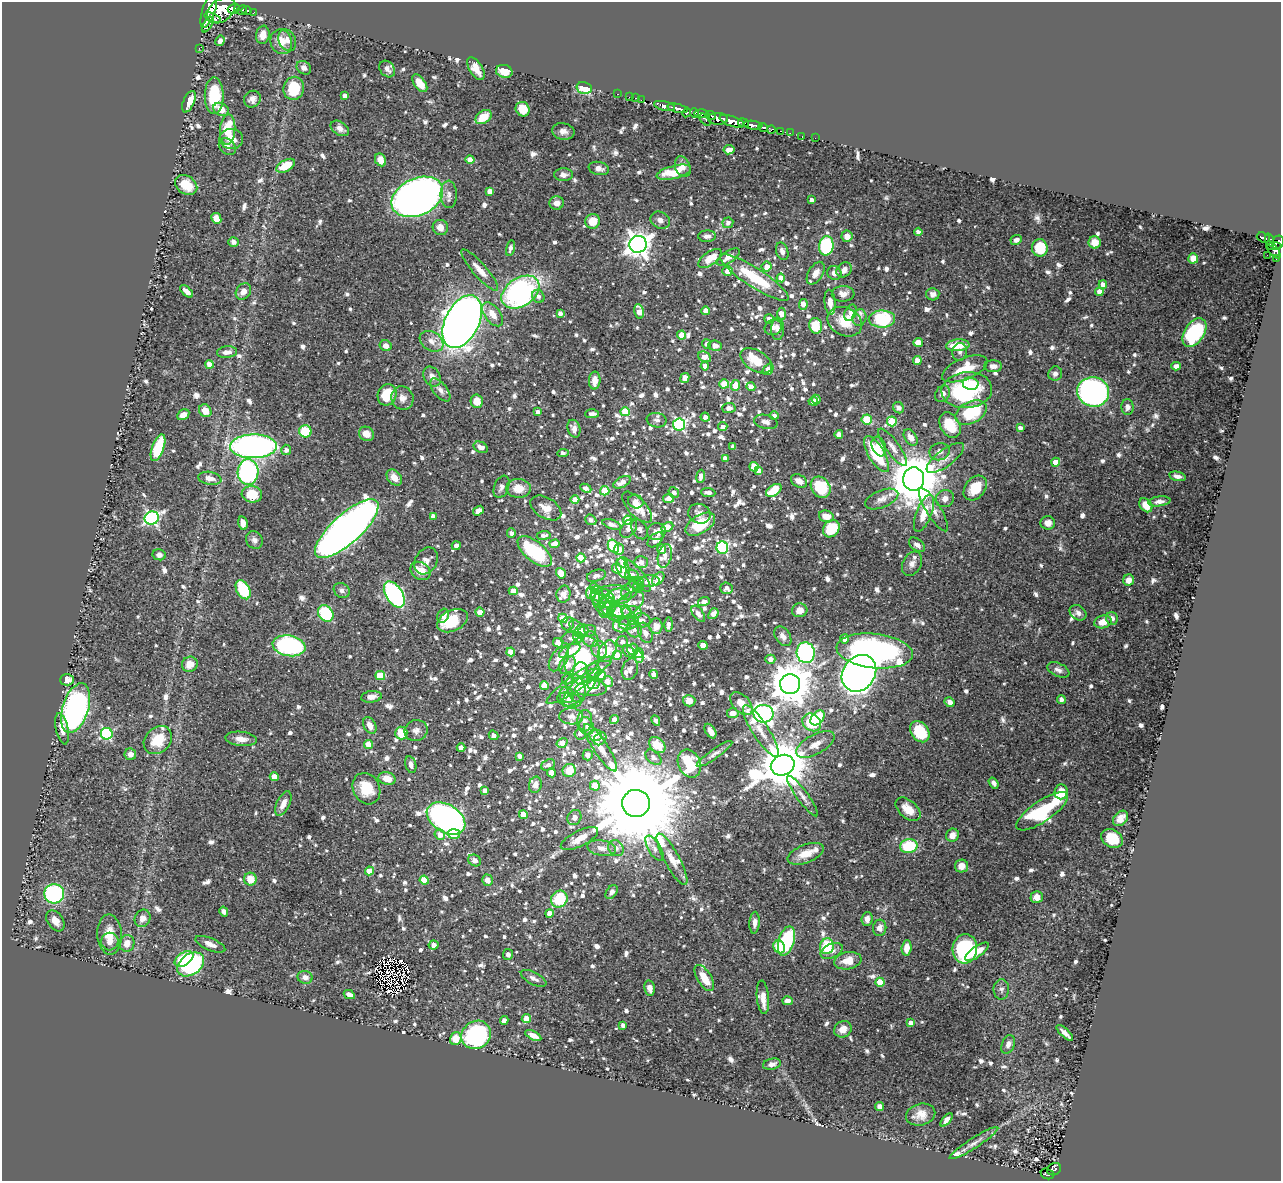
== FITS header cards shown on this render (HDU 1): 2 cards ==
NAXIS1  =                 1279
NAXIS2  =                 1179

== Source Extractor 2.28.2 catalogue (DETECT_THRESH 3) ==
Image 1279 x 1179 px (HDU 1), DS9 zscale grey, 1 PNG px = 1 image px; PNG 1283 x 1183 px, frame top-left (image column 1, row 1179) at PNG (2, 2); each listed source drawn as its Kron ellipse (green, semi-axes under 4 px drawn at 4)
Background 0.686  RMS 0.014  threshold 0.0423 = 3 sigma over >= 5 px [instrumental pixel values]
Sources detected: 1344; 1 with non-positive FLUX_AUTO (blend fragments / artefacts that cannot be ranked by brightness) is neither listed nor drawn; of the other 1343, the 500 brightest by FLUX_AUTO listed and drawn (843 fainter detections omitted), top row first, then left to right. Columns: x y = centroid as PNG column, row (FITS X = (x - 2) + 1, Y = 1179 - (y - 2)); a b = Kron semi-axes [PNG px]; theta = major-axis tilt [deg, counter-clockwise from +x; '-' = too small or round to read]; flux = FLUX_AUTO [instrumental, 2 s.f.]
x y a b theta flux
234 9 6 4 22 420
209 10 19 6 72 2100
221 10 16 11 37 2900
242 10 5 3 - 230
246 10 5 3 - 240
254 12 4 3 - 86
213 18 9 4 -22 760
208 25 9 4 58 360
263 35 9 6 81 8.1
287 40 11 8 -66 5.6
220 41 5 4 - 4.1
281 42 12 10 -76 15
199 48 2 2 - 6.3
304 68 7 6 - 4.3
387 69 9 7 -51 5.3
476 69 13 6 -58 11
504 71 8 6 -15 14
420 83 10 5 -54 13
294 88 11 10 - 36
584 88 8 5 -13 26
618 94 3 2 - 23
214 96 18 9 89 46
345 96 4 4 - 5.6
629 97 2 2 - 9.1
636 98 3 2 - 23
252 99 9 8 - 5
641 100 2 2 - 9.1
189 102 11 5 66 16
665 106 11 4 -12 1000
677 108 10 3 -14 1000
221 109 8 6 -26 11
523 109 7 6 - 18
687 112 5 3 - 160
694 113 5 3 - 150
701 114 7 4 0 510
711 116 5 3 - 220
483 117 9 6 34 18
718 119 10 6 1 680
705 120 7 3 -50 150
732 121 13 5 -19 1500
743 123 5 3 - 240
753 125 9 3 -7 640
763 127 5 3 - 200
340 128 10 6 -33 5.9
771 129 4 3 - 110
228 130 15 7 85 29
563 131 11 8 -11 6.2
780 131 3 2 - 28
790 133 2 2 - 7.2
802 136 3 2 - 9.4
815 138 2 2 - 5.5
231 139 12 10 -6 11
227 147 10 7 -43 6.4
729 150 5 4 - 4.3
380 160 7 5 -63 12
470 160 4 4 - 10
286 166 10 5 29 23
683 167 11 7 -69 5.3
599 168 10 6 -11 5.4
674 172 18 6 14 21
564 175 9 6 1 4.7
186 185 12 9 -34 18
490 191 4 4 - 7.3
449 194 14 8 -89 6.2
417 197 27 18 25 910
812 200 4 3 - 4.6
557 203 7 6 - 6.3
216 218 6 5 - 11
660 220 10 8 -31 5.4
593 221 7 7 - 20
728 223 5 5 - 3.9
440 227 8 7 - 8
918 232 4 4 - 4.4
707 236 9 5 2 4.9
847 236 5 5 - 9.5
1263 237 7 5 -19 150
1016 240 6 5 - 3.8
1270 240 7 3 -71 160
233 242 5 4 - 3.8
1095 242 6 6 - 13
1278 242 7 5 66 280
638 244 8 8 - 940
826 246 10 7 81 92
1274 246 7 3 4 170
510 248 8 4 76 4
1040 248 9 8 - 36
1273 250 10 4 -52 360
782 251 9 6 -72 4.2
1267 255 2 2 - 7.1
728 257 13 6 34 7.6
710 258 13 6 35 16
1193 258 5 5 - 8.5
1276 259 4 3 - 16
767 267 5 5 - 10
480 270 27 6 -49 11
844 270 8 6 47 6.2
728 271 5 4 - 9.1
816 273 12 7 59 7
834 273 7 7 - 6.8
754 278 40 9 -33 48
781 278 4 4 - 9.6
1103 284 4 4 - 7.2
186 291 8 4 -40 5.9
243 291 9 7 55 7.5
520 292 21 14 34 240
1099 292 4 4 - 13
843 294 11 8 3 6.2
933 294 6 6 - 5.2
538 296 7 6 - 4.1
830 302 12 5 -84 7.2
803 304 5 4 - 13
639 311 7 4 -80 11
706 311 4 4 - 11
560 313 4 4 - 4
851 313 8 5 65 9.5
492 314 14 7 -53 11
781 314 6 4 89 15
859 318 8 7 - 4.7
769 319 5 4 - 4.4
882 319 13 8 1 77
462 322 28 17 63 1100
845 322 18 14 -27 21
816 326 8 6 -75 25
773 327 9 7 25 6.6
778 329 11 6 89 5
1194 333 16 10 57 82
682 335 4 4 - 19
431 341 13 9 -33 7.6
918 342 5 4 - 12
707 344 4 4 - 4.2
958 345 12 5 4 25
386 346 6 5 - 5.7
715 346 6 5 - 7.2
227 352 10 5 6 5.6
960 352 9 7 80 3.8
705 357 7 5 -29 9.1
756 361 17 10 -31 24
917 361 4 4 - 9.2
209 364 4 4 - 12
705 366 4 4 - 8.6
993 366 9 6 0 5.8
1176 366 5 4 - 4.9
768 369 6 4 49 13
965 369 24 10 23 27
1055 374 7 7 - 4.6
432 377 10 8 -57 6
685 378 5 4 - 15
595 381 9 5 88 10
724 384 5 4 - 22
971 384 8 6 -10 18
735 385 5 4 - 14
751 387 4 4 - 6.7
440 390 14 6 -51 5.8
967 390 25 18 5 100
1093 392 16 14 -15 270
943 394 9 7 55 5.4
387 395 11 9 69 28
402 398 12 11 - 7
816 399 5 3 - 4.1
477 401 7 6 - 12
813 401 5 4 - 6.1
1127 407 8 6 -89 4
729 408 7 5 2 4.4
898 408 6 5 - 4
205 411 7 5 -50 12
538 412 4 4 - 4.3
625 412 5 4 - 32
971 412 16 11 28 56
592 414 7 4 1 3.9
183 415 6 5 - 7.6
774 416 5 4 - 4
705 417 4 4 - 4.6
867 419 5 5 - 27
657 420 10 7 -10 4.6
892 421 5 5 - 46
766 422 12 7 -13 4.7
679 424 6 6 - 160
950 425 14 9 -61 27
723 427 5 4 - 5.9
1020 428 4 4 - 4.3
574 429 9 6 -76 6.2
305 431 6 6 - 30
366 434 8 6 -36 10
839 434 4 4 - 4.6
911 437 9 6 -56 7.2
254 446 23 12 1 380
879 446 10 7 -68 8.9
481 447 7 5 -28 6
733 447 4 4 - 6.2
892 447 22 7 -54 7.4
158 448 14 6 70 48
286 450 5 5 - 4
939 452 10 8 14 4.9
563 453 6 4 7 4.8
877 454 20 8 -59 64
725 458 4 4 - 6.9
945 458 22 8 37 9.7
1056 462 4 4 - 15
754 467 5 4 - 18
758 471 4 4 - 6.9
248 472 13 10 87 150
701 476 6 4 82 5.8
1177 476 8 4 -12 4.2
394 477 9 6 -50 8.7
210 478 11 6 -9 8.5
914 479 11 10 - 5600
799 481 8 6 -33 7.3
622 482 9 5 27 7.9
502 487 11 7 68 4.8
821 487 11 9 -57 46
518 488 12 9 -3 17
586 488 6 4 -24 3.9
975 488 14 10 50 26
774 490 8 5 35 27
605 491 5 4 - 25
674 492 6 4 -51 3.8
708 493 7 4 -5 5
252 494 10 8 -7 24
668 498 5 4 - 7.4
945 498 9 8 - 6.8
882 499 17 8 22 7
575 500 4 4 - 12
636 501 8 6 -21 5.2
1159 501 11 5 6 4.9
1146 505 8 5 -52 12
637 507 19 9 -46 14
546 508 17 10 -31 12
933 510 25 7 -58 10
478 511 6 4 37 6
924 513 20 7 68 22
699 514 11 9 -22 6.5
433 516 4 4 - 4.8
826 516 7 5 -15 10
152 518 7 6 - 220
591 520 6 5 - 3.9
627 520 4 4 - 25
243 523 7 4 -79 6.5
1048 523 7 7 - 6.6
612 524 10 4 -19 4.9
700 524 16 9 32 41
667 527 6 4 27 18
629 528 10 7 52 6.2
347 529 41 14 42 850
640 529 11 7 -60 3.9
831 529 9 7 49 28
656 531 9 8 - 7.3
511 533 5 4 - 3.8
544 535 7 4 7 3.9
254 540 9 8 - 4.7
655 540 9 6 41 6.2
555 544 5 4 - 12
917 545 9 5 -37 5
456 546 4 4 - 6.4
613 546 7 5 -62 74
722 548 6 6 - 130
619 549 6 5 - 11
661 549 5 4 - 9.7
535 551 20 10 -39 67
159 555 6 5 - 3.9
665 556 12 7 76 5.5
581 558 5 4 - 21
426 561 14 11 58 7.8
623 562 5 5 - 4.9
641 562 7 6 - 4.8
912 564 13 9 61 6.2
617 568 5 4 - 10
623 568 10 6 -70 13
421 571 10 8 -35 16
561 573 5 4 - 12
632 575 7 5 -12 9.1
596 576 10 5 17 4.1
638 576 19 6 -53 7.2
658 579 8 5 53 8.9
1129 580 5 5 - 7.3
649 581 11 6 4 7.1
635 583 7 5 -47 4.8
638 585 8 5 79 5.1
594 588 5 4 - 6.2
726 588 6 6 - 4.4
243 590 10 6 -61 50
342 590 8 7 - 3.8
630 590 10 7 55 4.7
513 591 4 4 - 12
591 593 6 4 -81 10
394 594 14 8 -58 170
563 594 8 7 - 6.2
610 594 20 8 7 13
597 595 10 6 -84 4.3
619 596 13 8 9 7.7
601 598 10 7 52 4.9
607 599 10 7 -56 5.4
704 602 6 4 18 5.8
628 604 18 10 35 11
602 605 12 7 -53 6.4
607 605 10 8 -69 6.5
620 610 11 7 -13 9
800 610 7 7 - 9.6
480 612 4 4 - 13
326 613 9 7 -51 56
605 613 6 5 - 8.7
615 613 8 8 - 8.3
632 613 10 6 -4 4.9
1078 613 9 7 -35 4.1
698 614 9 5 -54 4.1
713 614 6 4 50 5.7
622 615 15 8 -28 9.7
443 616 7 5 63 4.9
563 618 5 4 - 20
1112 618 6 5 - 4.5
642 620 9 7 -11 6.1
452 621 16 10 25 33
1103 622 9 6 16 11
629 623 10 6 16 4.5
568 624 7 6 - 4.2
622 625 9 7 7 4.1
669 625 7 4 89 4.1
656 626 7 6 - 9.3
578 629 10 6 -55 5.8
634 629 8 7 - 5
582 631 7 6 - 3.8
587 631 9 6 11 4
645 633 10 6 -69 5.6
783 636 11 7 -55 4.9
578 637 5 5 - 9.4
572 638 10 6 5 5.1
591 639 8 7 - 3.9
845 639 4 4 - 6.9
622 642 6 5 - 4.6
558 643 5 4 - 12
703 645 5 4 - 7.1
289 646 16 10 -10 160
599 649 9 7 -59 7
633 649 6 5 - 7.8
570 651 11 5 27 19
607 651 12 8 59 21
629 651 7 5 -56 4.2
875 651 38 17 -6 340
511 652 4 4 - 13
639 653 5 4 - 4.6
806 653 10 9 - 200
617 655 4 4 - 21
638 657 6 4 -70 4.3
582 658 22 17 66 86
559 659 14 8 56 10
770 659 5 4 - 5.1
190 664 8 7 - 10
567 665 10 7 51 11
630 669 11 8 73 4.3
1058 670 12 6 -24 4.6
593 671 7 7 - 6.2
581 673 11 8 87 6.8
859 673 19 16 54 640
654 674 4 4 - 8.7
380 675 5 4 - 31
601 675 5 5 - 15
567 679 5 5 - 3.9
67 680 7 6 - 8
579 680 39 8 35 16
607 682 5 5 - 10
593 683 6 6 - 5.3
790 684 10 10 - 3300
544 686 4 4 - 22
576 688 14 9 -74 9.8
581 688 25 9 47 14
591 688 16 8 2 14
567 695 8 7 - 3.9
371 697 10 5 7 5.7
1061 699 4 4 - 4
569 700 12 7 -11 7.1
689 701 6 5 - 8.1
949 702 5 4 - 5.2
741 703 14 8 -47 11
76 708 26 13 73 340
733 713 6 5 - 7.4
763 714 10 8 -9 370
571 716 12 8 -2 7.3
818 718 8 5 52 35
614 720 4 4 - 7.3
585 721 11 7 84 5.4
656 721 5 3 - 4
812 722 10 8 -38 51
370 725 9 6 -61 7.4
586 726 9 7 -67 4.1
62 729 16 6 -78 9.1
416 730 11 10 - 6.1
710 731 8 5 -58 6
761 731 30 8 -57 13
920 732 11 8 -53 32
401 733 6 6 - 21
107 734 6 5 - 120
580 734 5 5 - 3.8
494 735 5 4 - 4.7
595 735 6 6 - 13
241 739 16 7 -6 8.5
600 739 7 5 45 4
158 740 15 12 45 24
562 743 6 4 32 14
368 744 4 4 - 19
815 744 21 9 29 10
657 745 9 6 -45 20
461 748 4 4 - 11
600 748 28 7 -57 13
130 754 6 6 - 6.8
714 754 21 5 35 5
588 755 5 5 - 6.3
520 756 4 4 - 4.6
653 757 9 5 -42 4.6
689 764 14 11 -66 50
411 765 9 5 -75 4.9
548 765 7 5 22 4.3
783 765 12 10 22 5400
569 771 7 6 - 20
551 773 5 4 - 7.1
274 777 4 4 - 10
387 779 9 6 -16 12
994 783 6 4 -54 3.9
535 785 8 6 78 5.7
595 786 5 5 - 14
366 789 16 13 -63 25
484 790 4 4 - 4
1061 792 7 7 - 18
802 796 25 5 -54 6.9
636 803 14 13 - 28000
283 804 13 6 64 8.5
908 809 15 9 -41 13
1042 811 30 10 34 91
523 814 4 4 - 15
574 817 8 6 58 5.2
446 818 21 13 -32 370
1121 818 9 6 45 6.8
454 834 6 4 5 12
440 835 5 5 - 7.7
952 835 7 6 - 8.3
1112 838 11 8 -31 25
579 839 20 8 26 12
909 846 9 7 12 48
602 848 14 7 -10 7.2
616 848 8 7 - 4.4
654 848 14 6 -60 4.6
806 854 19 9 21 16
672 859 29 7 -62 14
474 860 6 5 - 4.7
961 866 6 6 - 8.8
369 871 4 4 - 15
250 879 6 6 - 15
424 880 4 4 - 25
487 880 5 5 - 6.9
612 892 8 5 56 4.5
54 894 10 9 - 130
1037 897 6 6 - 8
559 899 9 8 - 36
224 911 5 4 - 3.8
549 913 4 4 - 9.1
142 918 9 7 66 7.4
867 919 7 5 85 5.5
55 921 11 7 -56 8.8
755 923 11 5 86 4.6
880 928 8 6 82 5.5
110 935 20 12 -87 17
786 941 15 8 73 75
110 942 9 8 - 6.4
127 943 8 7 - 8.6
210 944 16 6 -22 7.1
434 945 5 4 - 5.5
827 946 8 7 - 35
779 947 7 5 -61 23
906 948 8 5 85 10
965 949 14 12 85 100
832 951 12 7 25 6.1
977 952 14 5 35 14
508 954 5 5 - 4.9
184 959 10 6 35 46
848 961 14 8 9 15
191 964 15 10 35 150
305 977 7 6 - 5.3
534 978 14 6 -27 5
704 978 15 7 -58 16
880 982 4 4 - 24
650 988 8 5 -79 6.3
1001 989 10 7 89 4
349 995 6 4 -28 5.8
763 997 17 6 -85 9.5
787 1001 5 4 - 4.9
526 1018 4 4 - 14
504 1020 4 4 - 4
911 1023 4 4 - 5.9
623 1025 4 3 - 3.9
843 1029 9 8 - 9.1
1065 1033 10 4 -44 6.2
476 1035 15 13 34 140
533 1035 9 4 -27 6.6
456 1039 6 5 - 15
1008 1044 9 6 68 5.9
772 1064 9 5 12 4.6
880 1106 4 4 - 6
921 1115 15 10 14 11
946 1120 8 4 48 4.5
974 1143 28 5 33 7.1
1054 1169 7 6 - 140
1047 1174 7 5 -23 130
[843 fainter detections neither listed nor drawn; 1 non-positive-flux detection neither listed nor drawn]